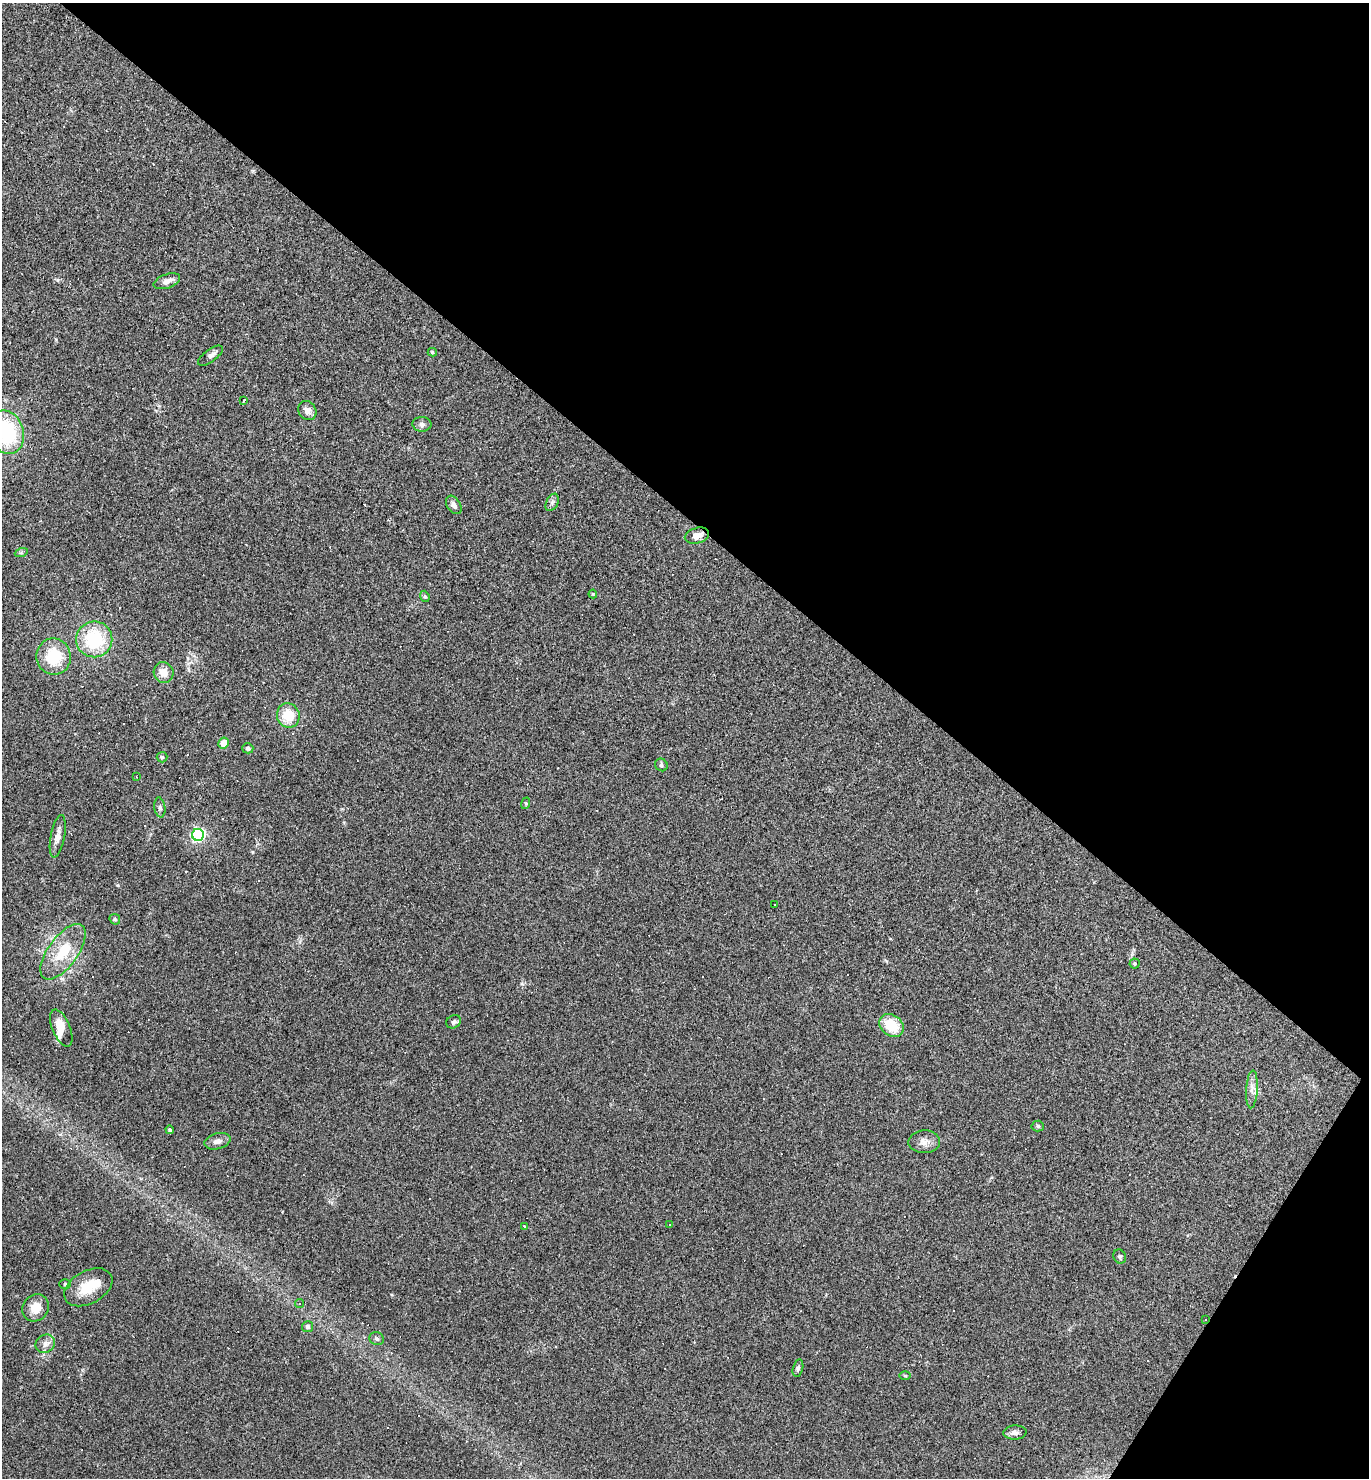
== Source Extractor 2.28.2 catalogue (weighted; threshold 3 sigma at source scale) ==
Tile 8 of 4 x 4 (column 4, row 2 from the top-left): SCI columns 4251-5617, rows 2951-4426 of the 5906 x 5901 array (HDU 1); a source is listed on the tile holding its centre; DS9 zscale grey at full resolution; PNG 1371 x 1480 px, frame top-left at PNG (2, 3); each listed source drawn as its Kron ellipse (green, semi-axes under 4 px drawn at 4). Shown black and unused: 38% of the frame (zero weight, under 3 of 4 exposures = <1% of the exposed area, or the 3 px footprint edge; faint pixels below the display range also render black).
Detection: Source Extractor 2.28.2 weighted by HDU 2 'WHT'; one run over the whole footprint, this tile lists its part. Background 0.0579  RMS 0.0069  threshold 0.0309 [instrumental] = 3 sigma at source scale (4.5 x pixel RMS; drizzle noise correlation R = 1.50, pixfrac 1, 0.05/0.05 arcsec/px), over >= 5 px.
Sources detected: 95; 2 inside a brighter object's white glare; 40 cosmic-ray / hot-pixel residue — neither listed nor drawn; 1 inside a brighter listed object's ellipse — not listed separately; the other 52 listed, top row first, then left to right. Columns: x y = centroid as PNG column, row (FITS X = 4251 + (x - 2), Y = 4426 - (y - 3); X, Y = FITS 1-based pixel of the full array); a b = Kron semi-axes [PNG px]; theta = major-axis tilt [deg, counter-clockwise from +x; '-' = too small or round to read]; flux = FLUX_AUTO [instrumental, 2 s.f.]
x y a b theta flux
167 281 14 7 20 4.6
432 352 5 4 - 0.98
211 356 15 6 36 2.5
244 400 3 2 - 0.9
307 411 10 8 -54 4.1
422 424 9 7 -4 2.2
7 432 22 17 -73 57
552 502 9 6 64 2
454 505 10 6 -56 2.9
697 536 12 7 15 6.1
21 553 7 4 18 1.1
593 594 4 4 - 0.69
425 596 6 4 -68 0.92
94 639 18 18 - 40
54 657 18 17 - 26
164 673 10 10 - 6.6
288 715 12 11 - 15
223 743 6 5 - 9.3
248 748 5 5 - 1.4
162 757 5 5 - 0.96
661 765 7 6 - 1.5
136 777 2 2 - 0.39
526 803 6 4 73 0.71
160 807 10 5 -82 1.9
198 835 6 6 - 140
58 836 21 7 79 5.7
775 904 2 2 - 0.52
115 919 6 5 - 0.96
63 952 32 15 54 23
1135 963 5 5 - 0.99
454 1022 8 6 32 1.8
891 1025 13 10 -37 19
61 1028 20 9 -67 9.1
1252 1089 19 5 86 4.3
1038 1126 6 5 - 1.1
170 1130 4 4 - 1.2
217 1141 13 8 15 3.7
924 1142 16 11 2 5
669 1224 3 2 - 1
524 1226 3 2 - 0.63
1120 1256 7 6 - 1.5
65 1284 6 5 - 1
88 1287 26 16 29 16
299 1304 4 4 - 1.3
36 1308 14 12 45 9.3
1205 1320 3 3 - 2.5
308 1327 5 5 - 1.6
376 1339 7 6 - 1.6
45 1344 10 9 - 3.9
798 1368 9 5 76 1.4
905 1376 6 4 -2 0.7
1015 1432 11 7 4 2.7
Overlapping masked pixels (flux is a lower limit): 2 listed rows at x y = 697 536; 1205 1320
Isophote crosses this tile's border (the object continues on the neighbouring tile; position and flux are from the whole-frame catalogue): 1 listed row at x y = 7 432